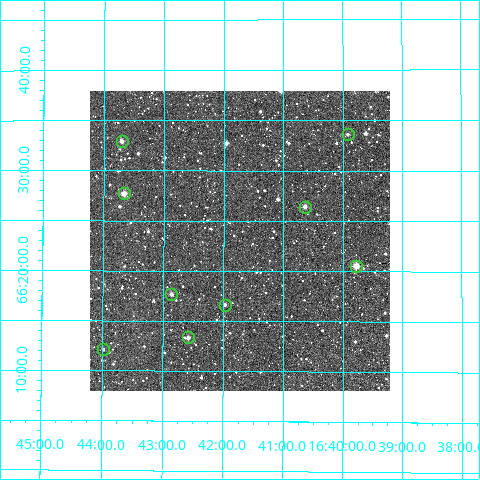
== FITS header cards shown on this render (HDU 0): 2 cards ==
NAXIS1  =                  300
NAXIS2  =                  300

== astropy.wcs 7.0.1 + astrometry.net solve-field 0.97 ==
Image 300 x 300 px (HDU 0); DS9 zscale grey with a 90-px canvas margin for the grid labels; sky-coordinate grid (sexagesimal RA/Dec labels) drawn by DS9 from the SOLVED WCS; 9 Tycho-2 reference stars matched to detected sources circled (green)
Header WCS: RA---TAN/DEC--TAN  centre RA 16:41:44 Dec +66:23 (250.43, +66.38 deg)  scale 6 arcsec/px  FOV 30.0' x 30.0'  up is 0 deg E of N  parity normal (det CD < 0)
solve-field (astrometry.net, Tycho-2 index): VERIFIED the header's WCS against the Tycho-2 star catalogue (verified at 2 index scales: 6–9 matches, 0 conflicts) and refined it, rather than solving blind
Solved WCS: RA---TAN-SIP/DEC--TAN-SIP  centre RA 16:41:44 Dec +66:23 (250.43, +66.38 deg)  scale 6.02 arcsec/px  FOV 30.1' x 29.9'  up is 0 deg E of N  parity normal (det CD < 0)
The solver's refit moves the header's centre by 2.4 arcsec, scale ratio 1.003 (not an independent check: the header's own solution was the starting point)
Tycho-2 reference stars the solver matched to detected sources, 9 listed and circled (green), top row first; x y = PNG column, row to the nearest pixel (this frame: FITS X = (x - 90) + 1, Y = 300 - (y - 91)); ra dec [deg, ICRS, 3 dp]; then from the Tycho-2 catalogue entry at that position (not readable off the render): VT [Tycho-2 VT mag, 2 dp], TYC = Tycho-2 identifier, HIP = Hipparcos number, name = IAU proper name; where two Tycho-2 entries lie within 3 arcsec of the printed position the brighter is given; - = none
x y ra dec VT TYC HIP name
348 134 249.980 +66.560 12.60 4196-1201-1 - -
122 141 250.926 +66.549 11.66 4196-2205-1 - -
124 193 250.916 +66.462 10.58 4196-1128-1 - -
305 207 250.161 +66.440 11.16 4196-1554-1 - -
356 266 249.944 +66.343 10.03 4196-1669-1 81593 -
171 294 250.716 +66.295 11.67 4196-2203-1 - -
225 305 250.494 +66.277 12.19 4196-1395-1 - -
188 337 250.645 +66.223 11.30 4196-1648-1 - -
103 349 250.996 +66.202 12.52 4196-2335-1 - -